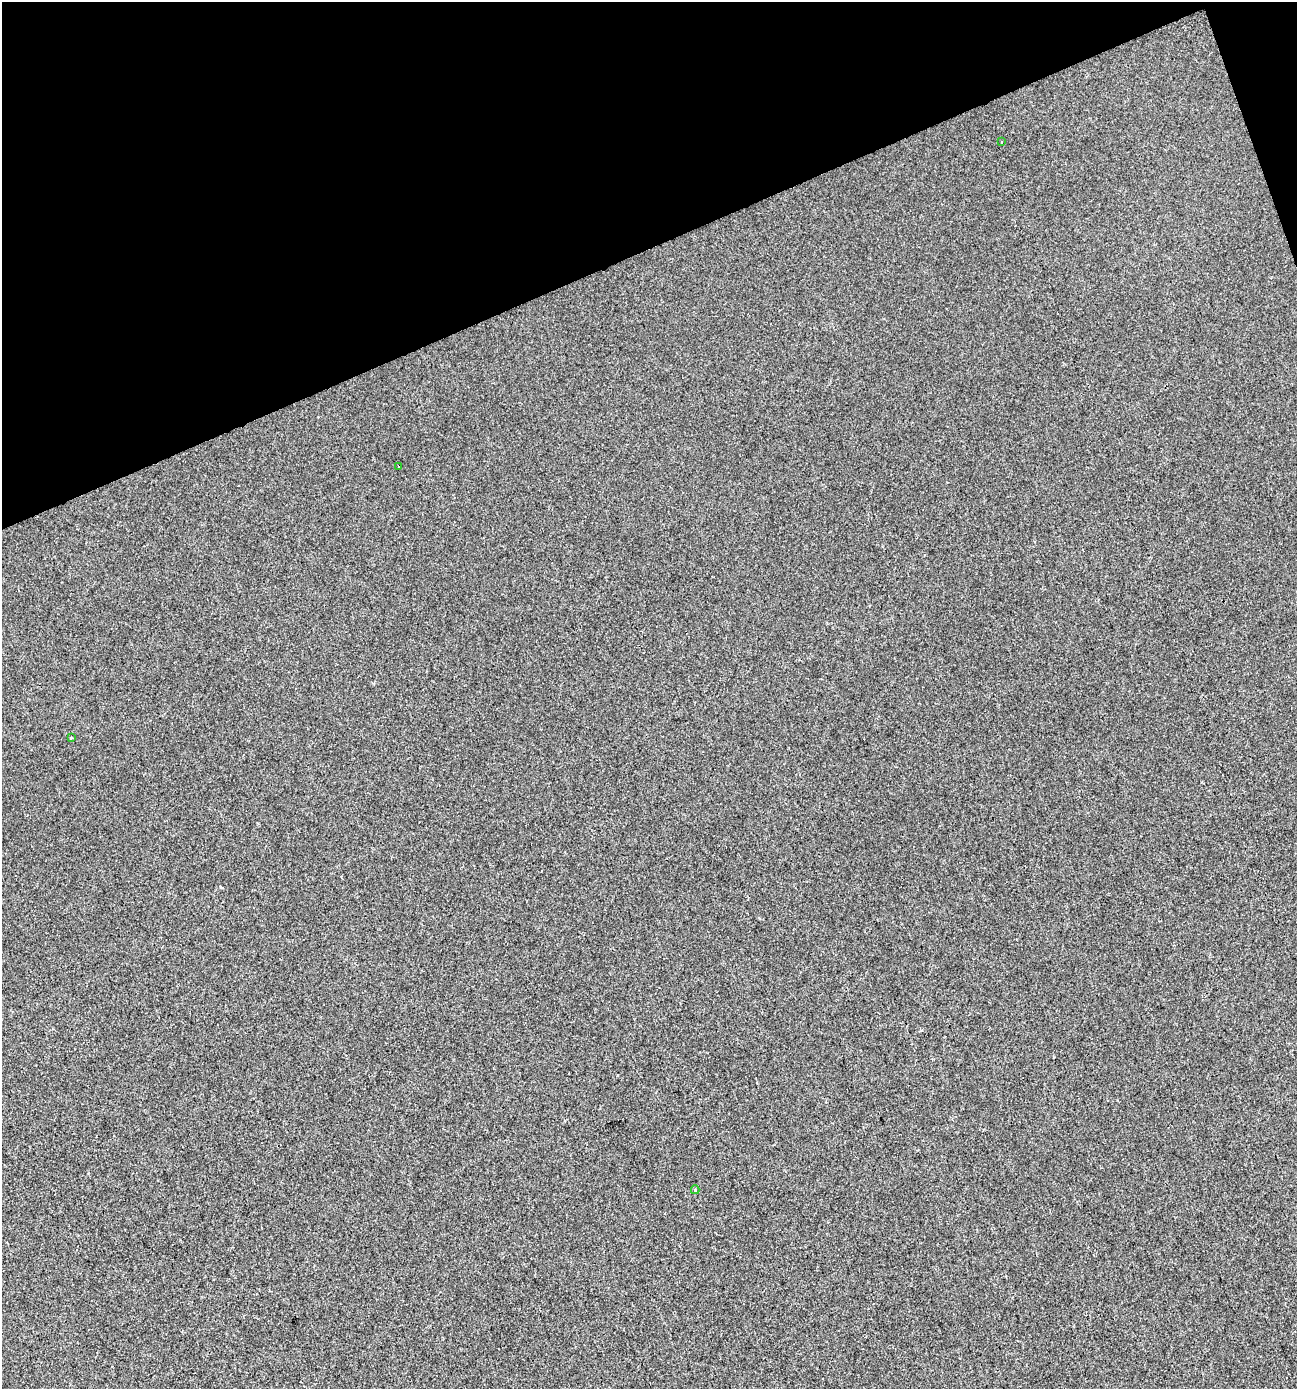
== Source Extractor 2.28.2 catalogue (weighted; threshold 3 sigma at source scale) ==
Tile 3 of 4 x 4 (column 3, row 1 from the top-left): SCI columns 2671-3965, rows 4163-5549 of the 5395 x 5549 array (HDU 1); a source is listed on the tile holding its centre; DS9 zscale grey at full resolution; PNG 1299 x 1391 px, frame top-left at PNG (2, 2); each listed source drawn as its Kron ellipse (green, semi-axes under 4 px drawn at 4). Shown black and unused: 19% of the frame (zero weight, under 2 of 3 exposures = <1% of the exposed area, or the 3 px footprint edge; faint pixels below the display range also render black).
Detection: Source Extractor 2.28.2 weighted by HDU 2 'WHT'; one run over the whole footprint, this tile lists its part. Background 1.49e-05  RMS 0.0056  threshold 0.0254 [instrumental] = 3 sigma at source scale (4.5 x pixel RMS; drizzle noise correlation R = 1.50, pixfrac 1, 0.0396/0.0396 arcsec/px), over >= 5 px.
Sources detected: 4; all 4 listed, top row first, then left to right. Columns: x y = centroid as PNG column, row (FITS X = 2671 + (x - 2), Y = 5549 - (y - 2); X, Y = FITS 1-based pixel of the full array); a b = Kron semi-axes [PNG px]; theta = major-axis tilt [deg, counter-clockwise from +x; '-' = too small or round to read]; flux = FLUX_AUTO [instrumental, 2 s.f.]
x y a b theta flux
1002 141 3 3 - 1.6
399 467 3 2 - 0.44
71 738 3 3 - 0.58
695 1190 4 3 - 0.85